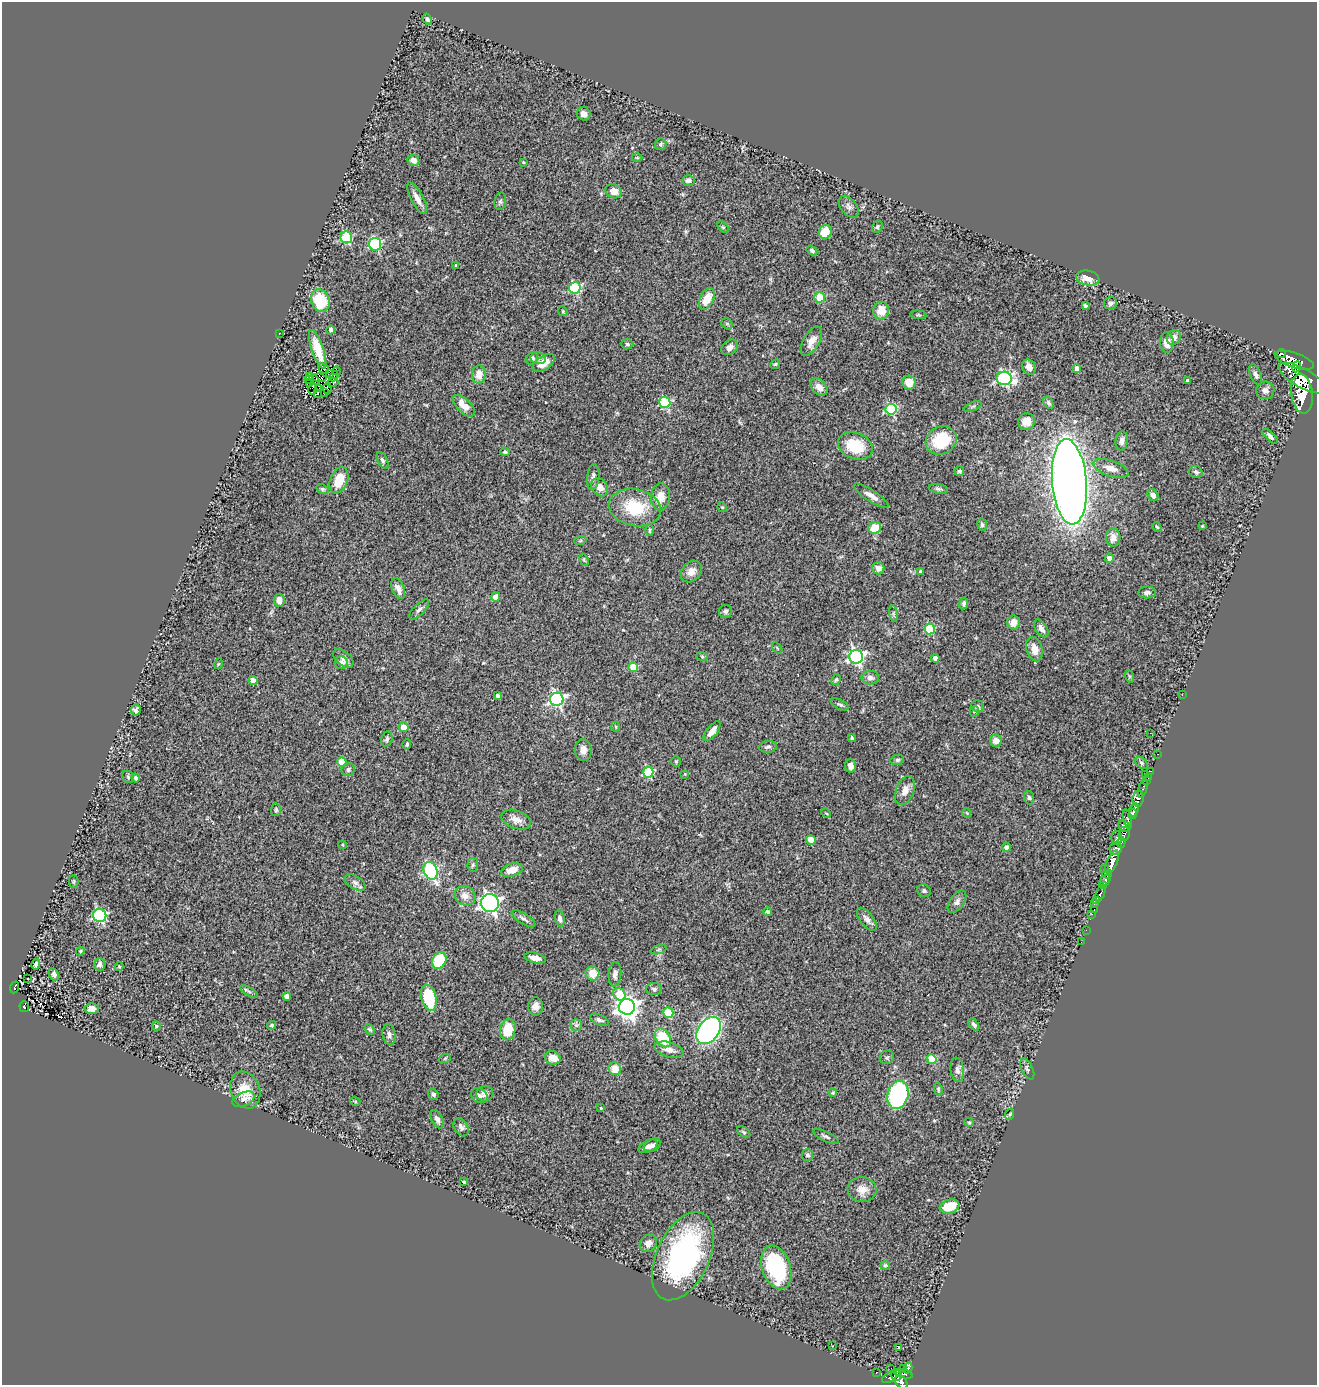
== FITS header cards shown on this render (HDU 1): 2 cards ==
NAXIS1  =                 1315
NAXIS2  =                 1383

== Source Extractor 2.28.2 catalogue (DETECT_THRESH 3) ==
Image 1315 x 1383 px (HDU 1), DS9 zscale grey, 1 PNG px = 1 image px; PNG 1319 x 1387 px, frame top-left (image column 1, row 1383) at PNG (2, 2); each listed source drawn as its Kron ellipse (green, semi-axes under 4 px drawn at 4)
Background 0.779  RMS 0.093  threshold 0.279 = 3 sigma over >= 5 px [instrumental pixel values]
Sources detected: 292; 7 with non-positive FLUX_AUTO (blend fragments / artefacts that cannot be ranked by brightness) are neither listed nor drawn; the other 285 listed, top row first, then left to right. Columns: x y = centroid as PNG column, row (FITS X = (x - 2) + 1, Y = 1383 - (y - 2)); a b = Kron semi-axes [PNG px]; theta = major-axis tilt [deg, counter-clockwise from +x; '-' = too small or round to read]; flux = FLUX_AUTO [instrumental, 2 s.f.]
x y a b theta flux
427 19 6 4 -58 13
584 114 7 6 - 31
661 144 6 5 - 11
637 158 5 3 - 5.7
414 160 6 5 - 37
523 162 3 2 - 5
688 180 6 5 - 19
614 191 8 7 - 57
417 198 18 6 -62 48
500 201 9 5 80 15
849 207 12 7 -51 28
723 227 7 4 -44 7.9
877 227 6 5 - 11
825 232 7 6 - 120
346 237 6 6 - 360
375 244 6 6 - 470
812 251 6 4 -33 12
456 265 3 3 - 11
1088 278 12 7 -12 78
575 288 6 5 - 480
819 297 5 5 - 170
707 299 11 7 64 98
320 301 12 9 -69 320
1110 303 6 6 - 23
1085 306 4 3 - 9.7
563 311 5 4 - 7.2
881 311 9 8 - 95
918 315 8 3 -5 8.1
727 324 6 5 - 7.9
331 330 5 4 - 16
279 333 2 2 - 33
1174 338 8 6 59 31
811 341 16 8 61 58
1167 342 10 7 -85 51
627 344 6 5 - 10
730 347 9 7 40 28
318 350 20 6 -71 110
1281 353 5 3 - 1200
532 358 6 5 - 15
538 358 7 6 - 18
1294 360 20 7 -18 3100
544 363 13 6 32 61
775 364 5 4 - 7.5
1029 367 8 6 -58 40
1296 367 6 2 67 570
324 368 6 3 -40 15
1077 368 4 4 - 52
337 371 4 2 - 7.8
329 374 3 2 - 4.5
479 374 9 7 87 60
1256 375 11 5 -68 19
310 376 4 2 - 6.2
334 376 5 2 - 3.1
320 378 7 2 -7 0.96
1004 378 7 6 - 920
1302 378 26 9 -29 6400
309 380 3 2 - 5.1
314 380 6 3 -47 3.1
1187 380 3 3 - 16
333 382 5 3 - 31
310 383 3 2 - 5
909 383 7 6 - 85
819 387 10 7 -49 42
313 389 6 3 80 0.5
318 389 3 3 - 1.1
327 389 6 2 -87 15
1265 390 9 8 - 27
324 392 2 2 - 8.9
317 393 3 3 - 17
1302 393 20 10 -82 4900
665 402 5 5 - 390
1048 403 7 4 -59 13
464 406 14 6 -45 83
973 407 9 3 21 8.4
891 409 5 5 - 600
1026 422 8 8 - 67
1270 436 9 4 -45 20
941 441 16 13 27 260
1122 441 9 6 81 25
855 446 18 13 -23 230
505 452 5 4 - 9.8
382 460 9 5 -64 15
1111 468 18 8 -18 60
959 471 5 5 - 14
1196 472 7 6 - 12
593 477 13 6 85 26
339 480 14 8 68 150
1069 482 43 17 -85 8900
600 487 10 7 -53 51
322 489 6 4 -27 9.5
938 489 9 4 -10 13
1153 495 6 5 - 25
871 496 20 5 -33 41
660 497 14 9 84 74
722 507 5 4 - 6.3
635 508 26 18 -11 270
982 525 6 5 - 12
1202 526 4 3 - 5
1157 527 5 4 - 8.9
875 528 6 5 - 120
650 530 6 4 89 7.4
1113 537 9 7 -86 52
580 541 6 4 19 9.4
1109 558 4 4 - 44
584 560 6 4 -67 8.1
878 568 6 6 - 33
691 572 12 9 49 49
921 572 4 4 - 20
398 589 11 6 -68 37
1147 593 9 6 3 19
495 597 4 4 - 86
279 600 6 5 - 48
964 603 6 4 81 16
419 609 13 5 45 22
726 611 6 6 - 13
893 614 8 4 -82 14
1013 623 7 6 - 55
930 629 5 5 - 320
1041 629 10 5 -58 29
777 648 6 3 -54 5.5
1034 649 12 8 -75 64
702 656 6 4 -20 7.9
856 657 7 7 - 1400
343 658 12 6 -39 32
935 658 4 4 - 53
341 663 6 6 - 30
218 664 5 3 - 5.2
633 667 5 4 - 190
1129 676 6 4 -71 7.7
870 678 8 7 - 27
836 679 6 4 62 9.3
253 681 4 4 - 49
1182 695 2 2 - 17
498 696 4 3 - 17
557 699 7 6 - 1300
840 704 9 4 -26 14
978 706 6 6 - 16
136 710 5 5 - 19
975 711 5 3 - 6.5
403 727 5 5 - 72
616 727 5 3 - 6.8
712 731 12 5 52 42
1150 733 2 2 - 3.1
852 738 3 3 - 10
387 739 8 5 72 15
996 741 6 6 - 50
407 744 5 3 - 8.3
768 747 9 6 7 16
583 750 11 8 -89 47
1158 754 3 2 - 13
897 760 7 5 12 13
676 761 5 4 - 7.4
342 762 5 4 - 120
1141 763 7 5 -41 13
851 766 7 5 -83 31
348 770 7 6 - 19
1151 771 2 2 - 12
648 772 5 5 - 430
685 774 4 4 - 5
1145 774 2 2 - 64
128 777 7 5 -49 9.9
1148 777 3 2 - 23
136 778 4 4 - 17
1146 781 3 2 - 4.7
1143 789 9 3 73 110
905 790 15 9 70 56
1029 798 6 5 - 12
1138 798 8 5 82 790
276 810 6 5 - 11
1134 810 7 4 65 1000
826 813 5 3 - 6
967 813 5 3 - 4.5
1132 814 5 3 - 540
1127 819 9 4 -76 230
516 820 15 9 -20 47
1124 826 6 5 - 350
1124 834 7 5 81 370
1117 838 7 5 90 200
811 840 5 4 - 96
1121 843 5 3 - 200
342 845 4 3 - 6.2
1007 847 4 4 - 41
1116 848 6 6 - 880
1112 862 12 5 66 2500
473 865 7 5 86 14
1104 868 3 2 - 82
512 870 11 6 17 77
431 871 9 6 -66 720
1107 874 5 3 - 580
74 881 6 5 - 8.7
1105 881 7 4 48 610
355 882 11 6 -32 25
1104 886 3 3 - 410
924 891 7 6 - 13
1101 893 9 3 70 140
465 896 11 9 -30 47
1097 901 4 2 - 260
957 902 13 7 54 27
490 903 9 9 - 1800
1094 904 3 2 - 13
1094 910 3 2 - 18
768 912 4 3 - 9.1
1092 914 3 2 - 8.7
100 916 7 6 - 740
523 919 14 5 -33 22
560 919 8 5 -78 22
867 919 13 6 -52 29
1086 930 2 2 - 8.1
1081 942 2 2 - 5.6
659 949 8 3 19 8.8
80 951 4 4 - 6.4
535 958 11 5 -14 40
439 960 8 7 - 230
36 964 5 3 - 18
100 964 6 5 - 17
119 967 4 4 - 6.7
592 973 7 7 - 84
54 974 7 4 -65 19
615 974 12 6 86 29
27 978 2 2 - 7.1
14 987 6 3 67 49
654 989 8 6 1 16
249 992 10 4 -32 13
619 994 7 5 -47 210
287 996 4 4 - 42
429 998 13 7 -76 270
536 1006 9 7 90 38
24 1007 5 5 - 100
627 1007 8 8 - 4300
92 1008 7 5 -1 40
668 1013 5 5 - 240
599 1020 10 5 -24 19
272 1025 4 4 - 7.9
576 1025 6 5 - 15
974 1025 7 4 -52 17
156 1026 4 4 - 8.8
370 1029 6 4 -47 9.6
508 1030 11 7 77 140
709 1030 15 10 52 1500
389 1035 10 6 -81 20
663 1038 10 7 -54 250
669 1050 15 7 -15 50
887 1057 7 6 - 13
445 1058 6 4 19 8
553 1058 8 6 -17 70
932 1059 5 4 - 220
615 1069 6 6 - 95
1027 1069 11 5 -64 15
957 1070 12 7 -82 25
938 1089 6 4 -81 9.4
245 1090 19 14 -69 130
833 1093 4 4 - 8.6
433 1094 6 5 - 16
485 1094 8 7 - 36
898 1095 14 10 76 710
479 1096 9 7 -35 25
243 1099 12 7 23 30
355 1101 5 3 - 6.3
601 1108 4 3 - 5.2
1010 1114 5 3 - 5.8
437 1119 10 5 -63 27
969 1122 5 4 - 7.1
461 1127 10 6 -60 21
744 1132 7 4 -36 9.3
826 1136 14 4 -25 17
652 1145 9 6 26 22
648 1146 10 5 28 28
808 1155 6 5 - 14
464 1182 4 3 - 5.4
862 1190 14 12 -8 66
950 1206 10 7 18 140
648 1243 9 8 - 34
683 1256 47 26 65 1200
885 1265 5 4 - 9.2
776 1267 22 14 -72 550
832 1346 2 2 - 3.3
899 1348 3 3 - 19
891 1368 2 2 - 8.6
903 1368 2 2 - 4
908 1368 5 3 - 200
876 1373 3 2 - 5.8
903 1374 10 4 -15 240
896 1375 6 5 - 390
890 1377 8 5 33 48
901 1382 7 5 -49 530
At the frame edge (FLAGS 8, measured only in part): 1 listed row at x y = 901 1382
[7 non-positive-flux detections neither listed nor drawn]